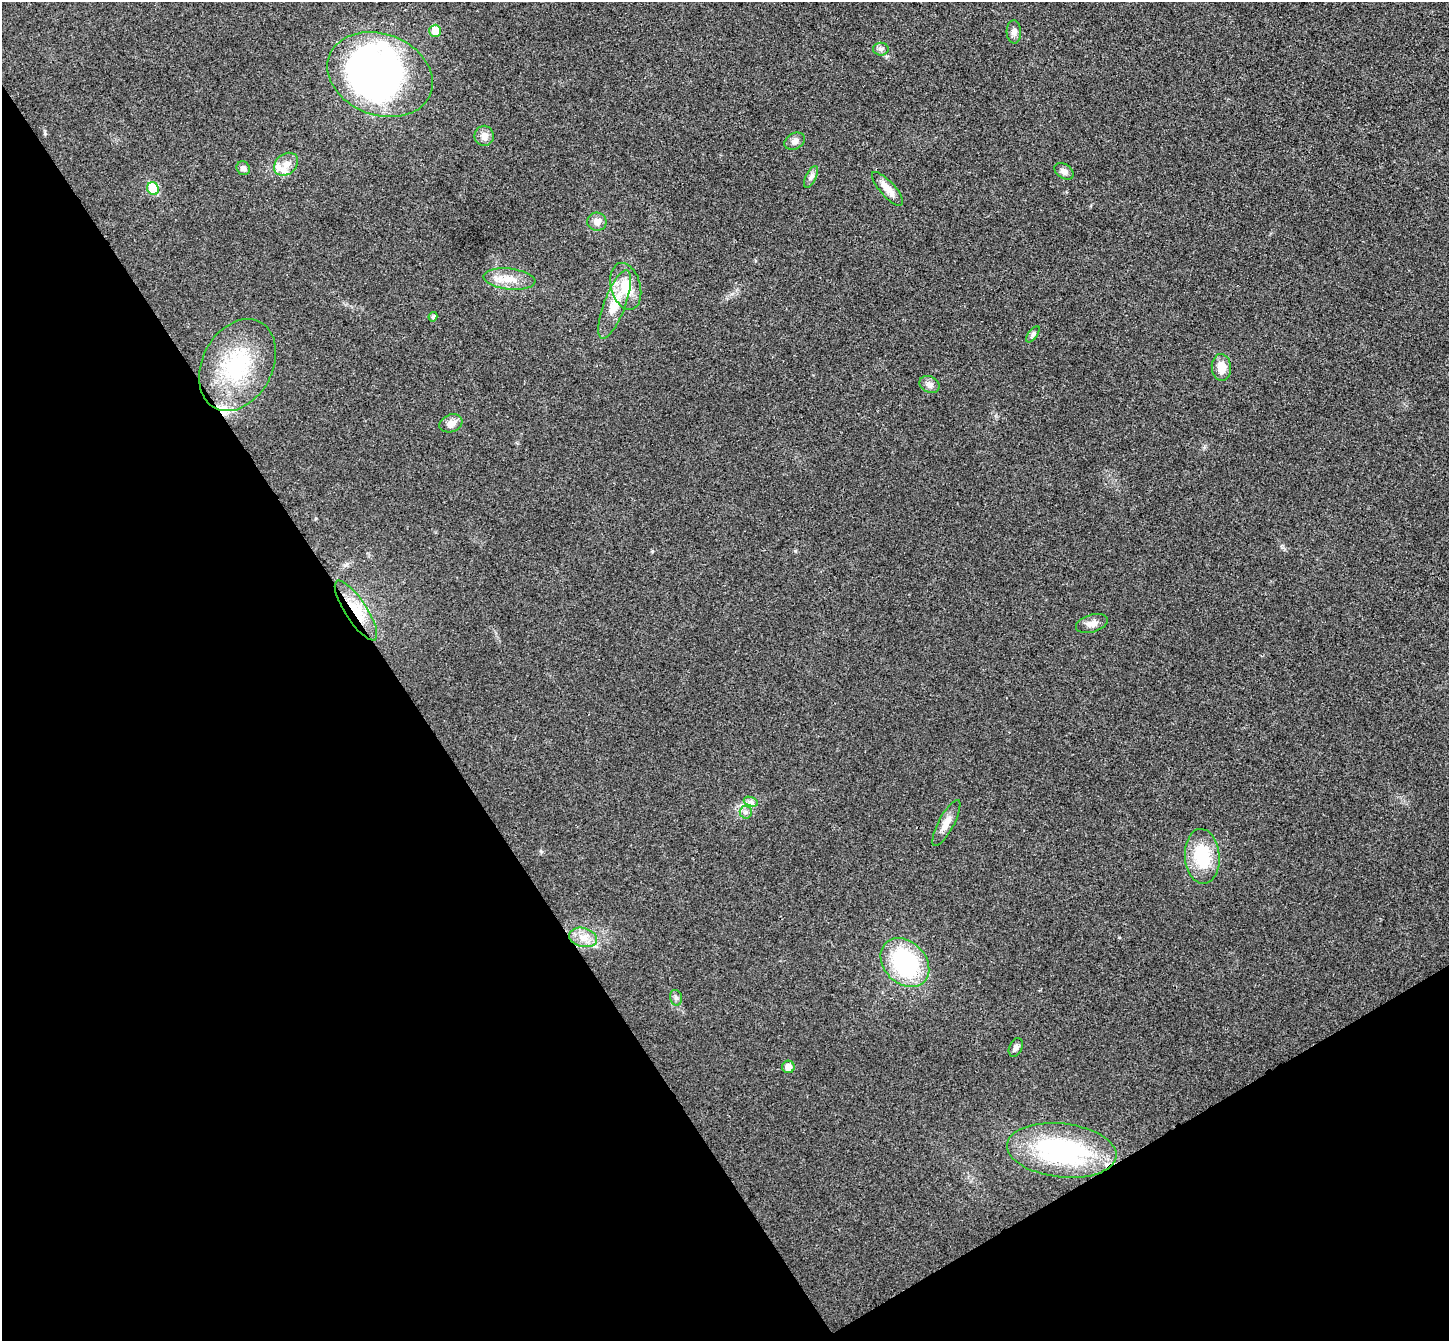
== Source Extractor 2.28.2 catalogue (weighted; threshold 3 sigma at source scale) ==
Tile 14 of 4 x 4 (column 2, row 4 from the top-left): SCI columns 1499-2945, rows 191-1529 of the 5894 x 5870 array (HDU 1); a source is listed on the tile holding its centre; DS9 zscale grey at full resolution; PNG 1451 x 1343 px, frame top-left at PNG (2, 2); each listed source drawn as its Kron ellipse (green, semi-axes under 4 px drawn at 4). Shown black and unused: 33% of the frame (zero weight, under 3 of 4 exposures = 6% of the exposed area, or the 3 px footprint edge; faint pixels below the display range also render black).
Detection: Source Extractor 2.28.2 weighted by HDU 2 'WHT'; one run over the whole footprint, this tile lists its part. Background 0.0249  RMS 0.0047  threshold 0.0209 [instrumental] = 3 sigma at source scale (4.5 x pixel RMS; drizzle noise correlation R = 1.50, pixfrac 1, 0.05/0.05 arcsec/px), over >= 5 px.
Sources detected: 38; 1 inside a brighter object's white glare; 1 cosmic-ray / hot-pixel residue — neither listed nor drawn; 2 inside a brighter listed object's ellipse — not listed separately; the other 34 listed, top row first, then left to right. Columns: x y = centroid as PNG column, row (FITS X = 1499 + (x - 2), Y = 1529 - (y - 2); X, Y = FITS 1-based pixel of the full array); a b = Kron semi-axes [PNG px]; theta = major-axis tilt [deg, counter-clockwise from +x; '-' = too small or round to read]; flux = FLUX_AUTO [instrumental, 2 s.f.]
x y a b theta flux
435 31 6 6 - 9.2
1014 32 11 7 -88 2
881 49 8 6 0 1.2
380 75 54 40 -21 210
484 136 10 9 - 3.5
795 141 11 8 29 2.3
286 164 13 10 39 4.4
243 168 7 6 - 1.9
1064 171 10 7 -36 2.1
811 177 12 5 64 1.5
153 189 7 5 -63 18
887 189 22 7 -48 5.2
597 222 9 9 - 2.9
509 279 26 10 -6 7.6
626 286 24 15 -75 12
615 304 36 11 69 11
433 317 5 4 - 0.87
1033 334 9 4 54 1.2
237 365 49 35 62 42
1221 367 13 9 -86 5.7
929 384 10 8 -25 2.5
451 423 12 8 20 3.4
356 610 35 11 -57 14
1092 623 16 9 16 3.4
751 802 7 4 -19 1.2
746 812 6 6 - 1.2
946 823 26 7 62 4.2
1202 856 27 17 -86 21
583 937 14 9 -15 4.7
905 963 27 21 -46 47
676 998 8 6 -76 1.2
1016 1047 10 6 64 1.6
788 1067 6 6 - 4.5
1062 1150 55 27 -7 71
Overlapping masked pixels (flux is a lower limit): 1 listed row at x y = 356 610
Unlisted compact peaks at least as high as the median listed source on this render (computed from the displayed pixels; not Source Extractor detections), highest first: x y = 795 551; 652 551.